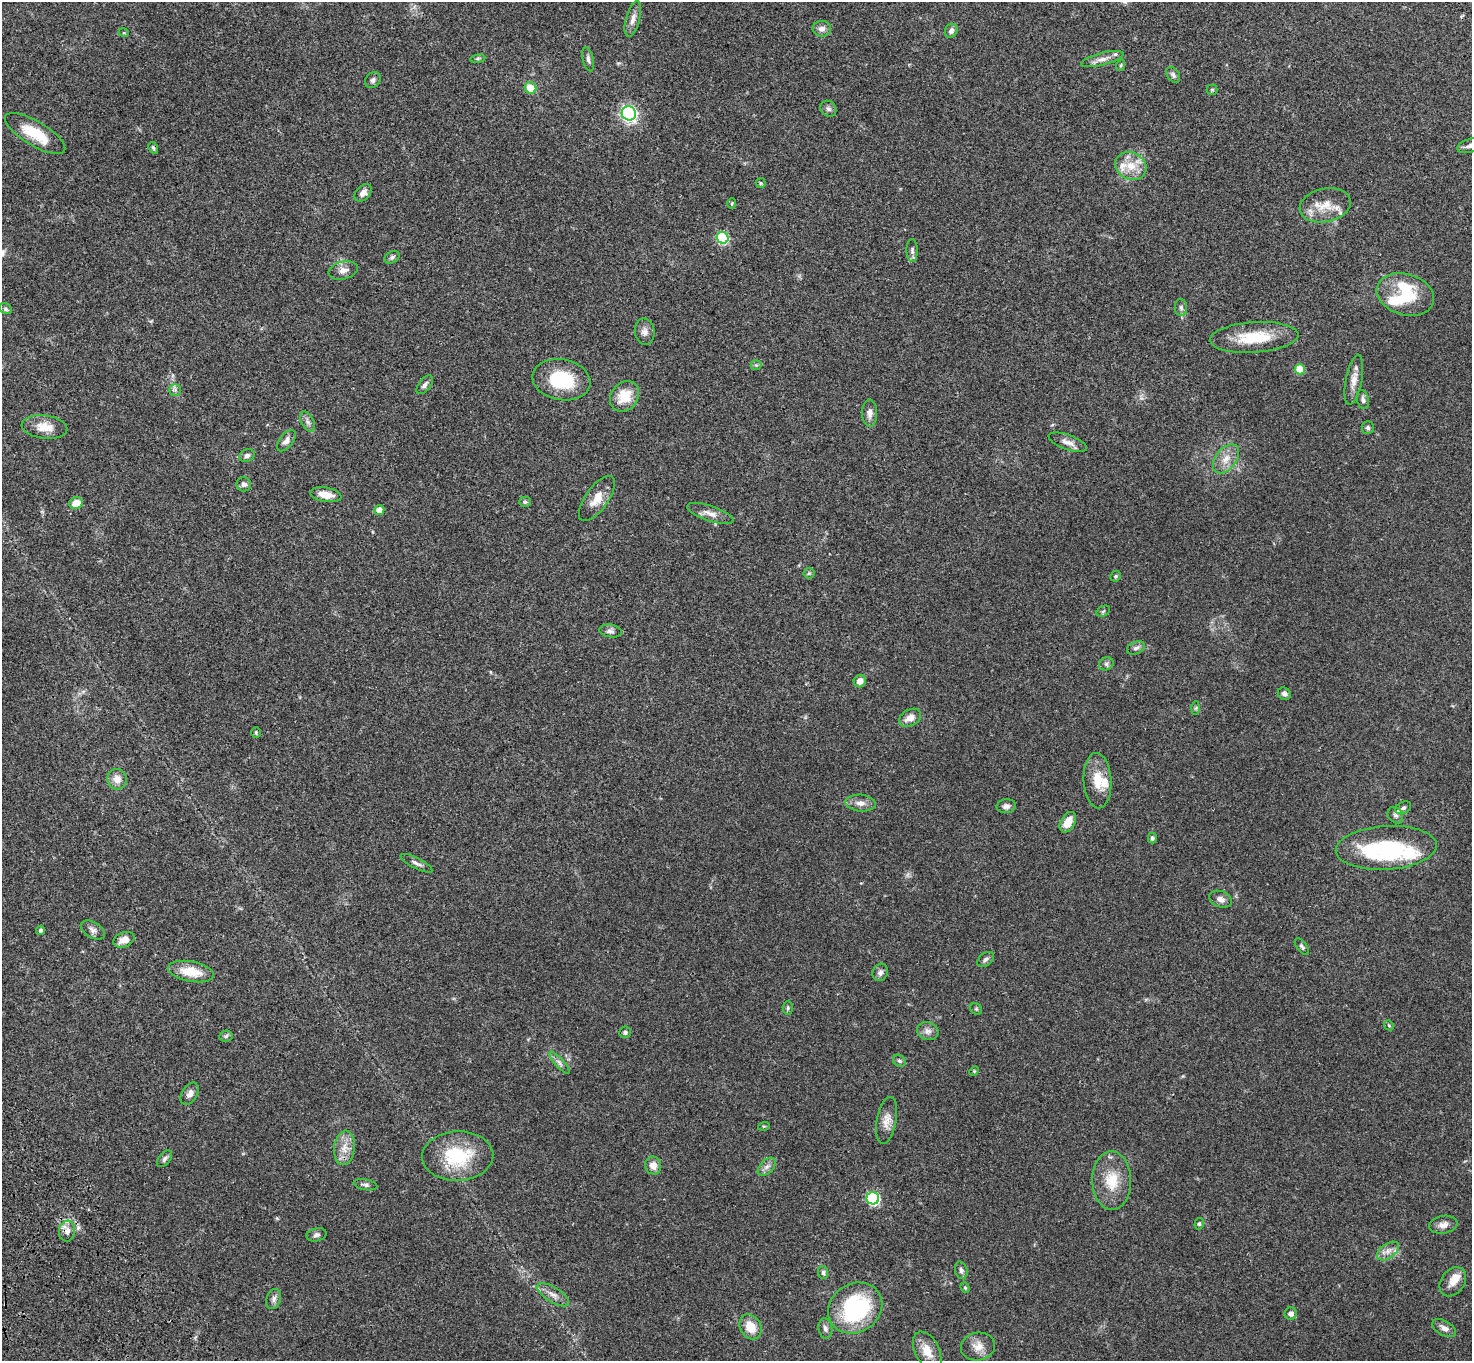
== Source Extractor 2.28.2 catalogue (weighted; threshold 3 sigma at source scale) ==
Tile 7 of 4 x 4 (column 3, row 2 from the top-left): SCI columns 3041-4510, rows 2958-4316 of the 6087 x 6054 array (HDU 1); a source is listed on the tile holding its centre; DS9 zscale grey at full resolution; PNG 1474 x 1363 px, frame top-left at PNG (2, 2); each listed source drawn as its Kron ellipse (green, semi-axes under 4 px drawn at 4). Shown black and unused: <1% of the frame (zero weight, under 3 of 4 exposures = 6% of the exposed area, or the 3 px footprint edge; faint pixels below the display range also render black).
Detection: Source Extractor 2.28.2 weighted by HDU 2 'WHT'; one run over the whole footprint, this tile lists its part. Background 0.0576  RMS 0.0056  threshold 0.0253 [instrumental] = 3 sigma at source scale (4.5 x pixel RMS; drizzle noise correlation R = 1.50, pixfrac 1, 0.05/0.05 arcsec/px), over >= 5 px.
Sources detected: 131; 3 inside a brighter object's white glare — neither listed nor drawn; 7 inside a brighter listed object's ellipse — not listed separately; the other 121 listed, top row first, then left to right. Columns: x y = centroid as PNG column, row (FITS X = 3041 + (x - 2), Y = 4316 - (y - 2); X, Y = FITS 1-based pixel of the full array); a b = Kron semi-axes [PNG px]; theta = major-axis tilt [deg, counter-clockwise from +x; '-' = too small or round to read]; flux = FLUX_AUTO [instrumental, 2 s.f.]
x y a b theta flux
633 19 18 7 75 3.6
822 29 9 8 - 2.6
951 31 7 6 - 2
124 33 5 3 - 0.44
478 59 7 4 8 0.89
588 59 12 5 -77 1.8
1102 59 22 6 14 3.6
1121 65 6 3 72 0.61
1173 75 9 6 -55 1.3
373 80 9 7 47 1.6
530 88 6 5 - 9
1212 90 5 5 - 0.65
828 109 8 7 - 1.6
629 113 7 7 - 100
35 134 34 12 -31 18
1470 145 14 6 17 2.6
153 148 6 4 -59 0.88
1131 166 16 13 -28 9
761 183 5 4 - 0.62
363 193 10 7 45 3.2
732 203 5 4 - 0.64
1325 205 26 16 12 11
723 238 6 5 - 44
912 251 11 5 -90 1.6
392 257 8 5 28 1.3
343 270 15 8 14 3.7
1405 294 29 20 -17 21
1181 308 8 6 -88 1.5
6 309 6 5 - 1
645 332 13 10 -82 2.9
1254 337 44 15 4 21
756 365 5 5 - 0.85
1300 369 5 5 - 17
561 380 29 20 -10 25
1354 380 25 8 79 5.4
425 385 11 6 51 1.9
175 390 6 6 - 1.2
624 396 16 13 51 13
1363 400 10 6 -76 1.8
870 413 13 7 -90 3.2
308 422 11 6 -62 2
45 427 23 11 -7 7.5
1368 427 6 6 - 1.1
286 441 12 6 52 2.5
1068 442 20 7 -20 3.7
247 455 8 6 25 1.5
1226 459 16 10 52 5.9
244 484 7 7 - 1.8
326 495 16 7 -9 6.6
597 498 26 11 54 8.2
525 502 6 5 - 0.97
76 503 7 6 - 6.7
379 510 5 5 - 4.6
710 513 24 7 -19 4.3
809 573 6 5 - 0.84
1116 576 5 5 - 0.94
1103 611 7 5 32 0.92
610 631 11 6 -9 1.9
1136 648 9 6 24 1.7
1106 664 7 6 - 1.3
860 681 6 6 - 3.8
1284 694 7 6 - 1.6
1196 708 7 4 88 0.8
910 718 12 8 28 4.9
256 733 5 4 - 0.67
117 779 10 9 - 4.9
1098 781 28 14 -86 11
860 803 15 8 -4 3.7
1006 806 10 7 8 2.2
1403 808 8 5 26 1.4
1395 815 9 7 -50 1.5
1068 822 11 7 59 7
1152 838 5 4 - 1
1386 848 50 22 3 44
416 863 17 5 -27 2.1
1220 899 11 8 -21 2.8
41 930 5 4 - 1.1
93 930 13 8 -30 2.6
124 940 11 7 23 4.4
1302 947 10 5 -53 1.2
986 959 9 6 39 1.6
191 972 23 10 -10 12
880 972 9 7 63 1.8
788 1008 7 5 87 0.91
976 1009 6 5 - 0.8
1389 1025 5 4 - 0.74
928 1031 11 9 -19 2.8
625 1032 6 5 - 1.2
226 1036 7 5 7 1
899 1061 7 5 -41 1.1
559 1063 14 4 -48 2.2
974 1071 5 4 - 0.55
190 1094 12 7 58 2.7
887 1120 24 9 79 5.3
764 1126 6 3 17 0.54
344 1148 17 10 83 6.4
458 1156 35 24 3 31
165 1159 10 6 51 1.6
653 1165 9 8 - 3.9
767 1167 11 6 45 2.4
1112 1181 29 19 -88 16
366 1185 12 5 -11 1.6
873 1198 6 6 - 64
1199 1224 6 4 75 0.82
1443 1225 14 9 9 3.2
67 1231 10 8 82 3.2
316 1235 10 6 13 1.6
1388 1251 12 7 35 3.3
961 1270 9 6 -74 1.6
823 1272 6 5 - 1.2
1453 1282 16 11 53 5.7
965 1288 5 4 - 0.65
553 1295 18 7 -32 4
274 1299 10 7 72 2.1
855 1308 28 24 34 60
1291 1314 6 6 - 2.5
751 1327 13 10 -59 8.9
825 1328 10 7 -81 2
1444 1328 13 7 -30 2.6
978 1346 17 14 12 5.9
927 1351 21 12 -64 8.1
Isophote crosses this tile's border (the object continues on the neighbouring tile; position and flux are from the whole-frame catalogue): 1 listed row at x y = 1470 145